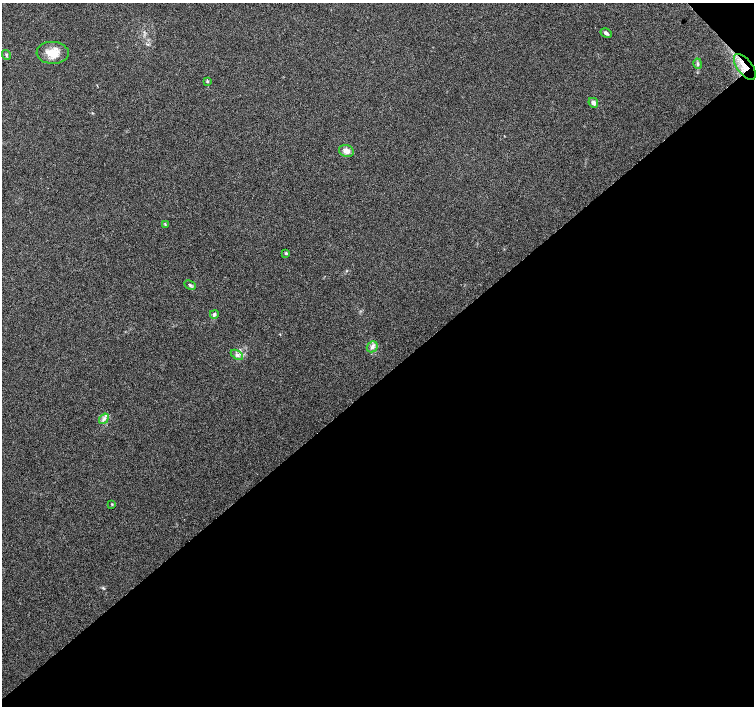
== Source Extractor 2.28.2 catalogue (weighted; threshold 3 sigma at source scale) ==
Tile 12 of 4 x 4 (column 4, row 3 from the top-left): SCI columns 4509-6011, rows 1552-2958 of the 6015 x 5983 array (HDU 1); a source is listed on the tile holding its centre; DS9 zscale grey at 2 x 2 block average (1 PNG px = mean of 2 x 2 image px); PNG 756 x 708 px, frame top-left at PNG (2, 3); each listed source drawn as its Kron ellipse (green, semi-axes under 4 px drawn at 4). Shown black and unused: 47% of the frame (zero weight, under 4 of 7 exposures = <1% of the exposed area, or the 3 px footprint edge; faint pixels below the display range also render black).
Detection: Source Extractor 2.28.2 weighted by HDU 2 'WHT'; one run over the whole footprint, this tile lists its part. Background 0.0919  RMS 0.0039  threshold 0.0158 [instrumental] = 3 sigma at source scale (4.09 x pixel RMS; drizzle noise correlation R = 1.36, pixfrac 0.8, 0.0396/0.0396 arcsec/px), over >= 5 px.
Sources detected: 17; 1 inside a brighter listed object's ellipse — not listed separately; the other 16 listed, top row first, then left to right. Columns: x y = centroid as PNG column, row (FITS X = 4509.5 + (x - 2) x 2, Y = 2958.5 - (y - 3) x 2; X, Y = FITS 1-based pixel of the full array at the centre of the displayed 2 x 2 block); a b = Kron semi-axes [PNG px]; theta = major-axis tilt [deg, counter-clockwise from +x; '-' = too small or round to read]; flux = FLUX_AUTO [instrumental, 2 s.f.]
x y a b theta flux
606 33 6 3 -30 2.2
53 53 16 11 -2 14
6 55 5 2 - 1
698 64 5 3 - 1.4
745 67 15 7 -53 10
207 81 4 3 - 0.99
593 103 5 4 - 3.2
346 151 7 6 - 5.6
165 224 3 2 - 0.56
286 253 3 3 - 0.96
190 285 6 3 -26 1.5
214 314 4 3 - 2.1
372 347 6 5 - 2.6
237 355 7 4 -33 2.1
104 419 6 4 54 2
112 504 3 3 - 0.61
Overlapping masked pixels (flux is a lower limit): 1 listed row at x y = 745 67